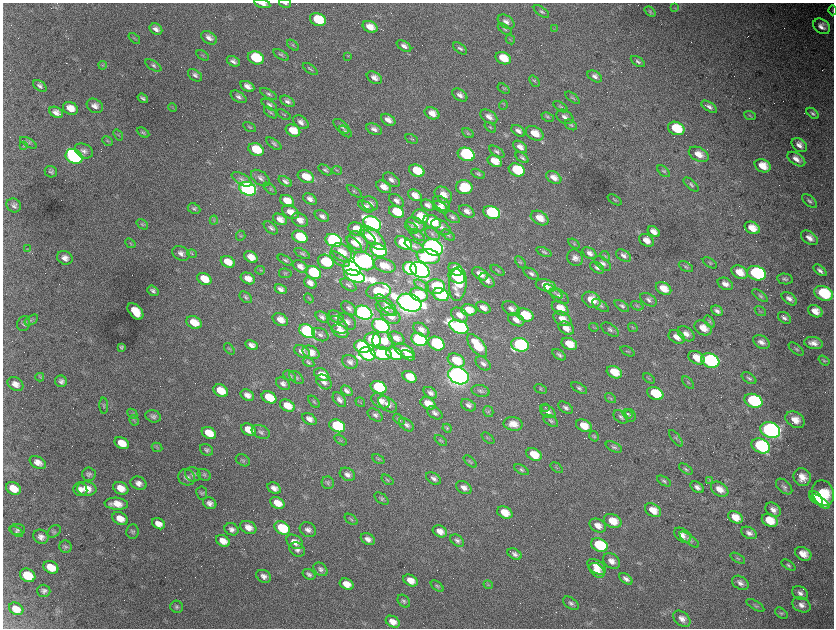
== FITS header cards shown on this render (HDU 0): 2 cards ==
NAXIS1  =                 1663 / length of data axis 1
NAXIS2  =                 1252 / length of data axis 2

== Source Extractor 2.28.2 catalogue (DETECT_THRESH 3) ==
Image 1663 x 1252 px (HDU 0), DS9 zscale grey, zoomed out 1/2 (1 PNG px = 2 x 2 image px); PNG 836 x 630 px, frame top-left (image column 2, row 1251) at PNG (3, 3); each listed source drawn as its Kron ellipse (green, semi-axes under 4 px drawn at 4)
Background 3590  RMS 66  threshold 197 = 3 sigma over >= 5 px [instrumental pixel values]
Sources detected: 537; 68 cannot appear on this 1/2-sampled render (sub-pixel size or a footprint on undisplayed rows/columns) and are neither listed nor drawn; the other 469 listed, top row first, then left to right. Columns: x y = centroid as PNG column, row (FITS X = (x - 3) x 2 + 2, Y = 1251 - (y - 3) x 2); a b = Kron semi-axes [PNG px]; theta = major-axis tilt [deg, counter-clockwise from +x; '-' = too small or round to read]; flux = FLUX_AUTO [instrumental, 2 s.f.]
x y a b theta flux
262 3 8 3 -16 8.7e+04
285 3 6 3 -12 2.5e+04
675 8 4 3 - 1.1e+04
833 10 5 3 - 1.0e+04
541 12 9 4 -36 3.2e+04
650 12 6 4 -41 2.0e+04
318 20 8 6 -23 5.2e+05
506 22 9 6 -33 6.6e+04
822 26 9 7 -36 9.9e+04
370 27 8 5 -25 1.6e+05
156 29 7 5 -31 6.9e+04
505 29 8 4 -34 2.3e+04
554 29 3 3 - 1.0e+04
134 38 7 2 -42 1.3e+04
209 38 9 5 -31 7.6e+04
510 40 5 3 - 1.2e+04
293 45 7 3 -39 1.9e+04
404 46 8 4 -32 5.5e+04
460 48 8 4 -37 3.5e+04
202 55 7 2 -33 1.5e+04
281 55 8 3 -31 2.4e+04
347 56 3 3 - 9.1e+03
256 58 8 6 -22 6.5e+05
503 58 8 6 -25 3.0e+05
233 61 7 5 -29 5.3e+04
638 61 8 4 -33 3.3e+04
103 65 4 3 - 1.6e+04
153 65 9 4 -31 3.7e+04
310 69 9 3 -34 2.0e+04
195 75 8 5 -38 4.2e+04
595 76 8 5 -32 5.0e+04
374 78 8 5 -32 8.5e+04
535 81 6 4 -52 2.0e+04
40 86 7 4 -34 4.5e+04
247 86 7 5 -27 7.8e+04
504 89 6 3 -34 1.6e+04
269 94 9 4 -30 3.7e+04
460 95 8 5 -35 6.7e+04
238 97 9 5 -31 4.9e+04
143 98 5 3 - 2.9e+04
573 98 8 4 -38 2.4e+04
287 101 8 5 -30 5.4e+04
269 105 8 4 -32 3.8e+04
503 105 5 1 - 6.8e+03
95 106 8 6 -30 7.4e+04
560 107 8 3 -33 2.3e+04
709 107 9 4 -32 4.8e+04
70 108 8 6 -27 1.6e+05
172 108 5 2 - 9.3e+03
56 112 7 5 -29 7.8e+04
270 113 7 3 -38 2.1e+04
432 113 8 5 -27 1.3e+05
813 113 7 4 -38 3.3e+04
284 115 8 3 -31 1.7e+04
750 115 6 4 -19 2.2e+04
489 117 9 6 -33 8.1e+04
548 117 6 4 -25 1.8e+04
565 117 9 6 -30 6.5e+04
388 120 8 5 -32 9.7e+04
301 122 9 6 -36 6.7e+04
571 125 7 4 -34 2.3e+04
341 126 10 5 -38 4.6e+04
249 127 7 3 -30 1.5e+04
490 127 6 3 -40 1.7e+04
676 128 8 6 -22 5.2e+05
374 129 8 5 -25 6.0e+04
293 130 7 5 -25 2.4e+05
345 131 7 4 -39 2.4e+04
518 131 8 5 -35 5.9e+04
143 133 7 4 -30 2.1e+04
468 133 6 3 -30 1.8e+04
535 133 9 6 -29 1.9e+05
118 135 6 3 -52 1.6e+04
411 139 7 3 -29 1.5e+04
107 141 6 2 -26 1.4e+04
28 143 9 4 -29 2.9e+04
274 144 9 4 -35 3.2e+04
799 145 8 6 -38 8.3e+04
23 146 3 3 - 9.5e+03
520 147 8 5 -36 8.7e+04
256 150 8 6 -23 4.6e+05
84 151 9 6 -28 6.4e+04
497 152 8 4 -34 3.5e+04
466 154 8 6 -20 2.1e+06
699 154 10 6 -28 1.5e+05
74 156 9 7 -30 5.8e+06
522 158 7 3 -36 3.0e+04
796 159 10 5 -34 9.2e+04
495 161 7 5 -27 1.9e+05
763 166 8 6 -27 2.1e+05
325 170 7 4 -33 3.0e+04
337 170 5 3 - 1.6e+04
517 170 8 6 -22 6.5e+05
417 171 8 6 -24 3.7e+05
664 171 7 3 -39 2.0e+04
51 172 6 5 - 3.4e+04
478 174 7 4 -28 2.4e+04
306 177 8 6 -25 2.4e+05
554 177 8 5 -31 1.0e+05
260 178 10 6 -37 6.0e+04
242 179 11 5 -30 5.8e+04
391 180 9 6 -36 6.2e+04
285 181 7 4 -33 4.3e+04
691 184 9 4 -41 3.6e+04
384 187 8 5 -32 1.2e+05
464 187 8 7 - 4.9e+05
248 189 9 6 -23 7.2e+06
270 189 7 3 -43 1.9e+04
354 191 8 3 -37 2.2e+04
415 195 7 5 -32 1.3e+05
443 195 9 7 -38 1.4e+05
310 199 7 5 -30 6.6e+04
615 200 8 3 -32 1.9e+04
287 201 7 5 -29 2.0e+05
396 201 9 5 -38 6.0e+04
809 201 9 4 -40 3.7e+04
370 203 8 6 -28 7.6e+04
441 203 10 6 -38 9.6e+04
14 205 7 6 - 4.7e+04
428 205 7 5 -26 7.0e+04
366 206 8 4 -33 5.1e+04
441 207 9 4 -34 6.2e+04
194 209 7 5 -26 3.1e+04
467 211 8 5 -33 8.0e+04
290 212 9 6 -30 1.4e+05
396 212 8 5 -24 3.9e+05
492 213 8 6 -21 1.6e+06
322 216 8 5 -30 5.4e+04
420 217 8 7 - 3.0e+05
452 217 8 5 -33 4.0e+04
540 218 9 6 -31 1.8e+05
280 219 7 5 -27 1.0e+05
214 220 4 3 - 1.6e+04
300 220 9 6 -31 1.0e+05
432 222 9 6 -22 4.7e+05
142 224 6 4 -36 2.1e+04
372 224 9 6 -28 5.8e+06
415 225 9 6 -26 1.0e+05
441 227 11 6 -32 7.8e+04
271 228 8 5 -40 3.8e+04
412 228 7 4 -36 2.3e+04
752 228 8 6 -28 1.9e+05
357 229 9 6 -26 2.3e+05
654 232 6 4 -33 1.0e+05
432 234 8 5 -35 3.9e+04
417 235 9 4 -35 2.9e+04
448 235 8 4 -35 2.8e+04
241 236 5 4 - 1.8e+04
300 237 8 6 -24 6.5e+05
368 237 9 4 -41 8.3e+04
373 238 16 7 -44 2.4e+05
809 238 9 6 -36 9.2e+04
334 240 8 6 -24 4.1e+06
646 240 8 5 -33 1.2e+05
357 242 11 9 -52 2.3e+05
130 243 6 3 -41 1.6e+04
354 243 9 4 -39 9.2e+04
403 243 9 6 -30 8.0e+05
574 244 6 4 -35 2.1e+04
415 246 10 4 -27 6.2e+04
433 248 10 7 -24 1.4e+07
27 249 4 3 - 1.1e+04
379 250 8 6 -23 3.2e+06
342 252 11 8 -37 2.6e+05
544 252 8 4 -22 2.8e+04
181 253 9 6 -30 7.2e+04
590 253 8 5 -34 6.6e+04
192 254 5 3 - 1.5e+04
302 254 8 4 -31 2.6e+04
428 256 11 7 -10 7.4e+05
605 256 5 3 - 1.7e+04
623 256 8 5 -32 5.6e+04
251 257 7 5 -30 1.4e+05
65 258 8 6 -26 8.6e+04
575 258 8 7 - 7.2e+04
340 259 11 5 -35 5.4e+04
285 260 8 4 -29 2.7e+04
364 261 11 8 -34 8.1e+06
228 262 7 5 -27 2.0e+05
326 262 8 7 - 8.7e+05
521 262 7 3 -52 1.9e+04
603 263 10 5 -38 5.3e+04
710 263 8 3 -33 1.6e+04
384 265 11 6 -19 1.5e+05
300 266 8 5 -32 8.0e+04
686 267 8 4 -27 2.6e+04
352 268 9 6 -27 7.9e+06
597 268 8 4 -33 3.9e+04
410 269 7 6 - 3.1e+06
456 269 8 5 -35 2.1e+05
260 270 5 3 - 1.3e+04
420 270 10 7 -27 1.1e+07
497 270 8 3 -35 1.8e+04
820 270 8 4 -39 4.8e+04
313 272 8 6 -26 1.2e+06
739 272 8 6 -30 1.9e+05
285 273 6 4 -9 2.0e+04
756 273 9 7 -20 2.0e+06
480 274 8 5 -31 1.3e+05
531 274 8 4 -32 4.0e+04
354 276 11 5 -19 5.5e+06
457 276 9 6 -28 1.3e+06
248 278 7 5 -27 1.3e+05
204 279 7 5 -28 2.6e+05
785 279 8 5 -9 3.2e+04
487 280 8 6 -41 7.8e+04
310 283 7 5 -35 8.1e+04
458 284 17 9 86 3.2e+05
725 284 8 5 -28 8.7e+04
348 285 9 5 -34 3.7e+04
421 285 8 4 -33 3.1e+04
546 285 10 6 -18 2.1e+05
435 287 9 7 -3 5.7e+05
663 288 8 5 -28 1.9e+05
281 289 6 4 -29 6.0e+04
153 291 6 4 -36 4.0e+04
378 291 12 8 7 9.4e+05
553 291 11 4 -33 3.7e+04
824 293 9 7 -21 7.6e+05
419 295 9 6 -21 4.1e+05
441 295 8 6 -24 1.8e+06
559 296 11 6 -37 6.1e+04
760 296 9 4 -37 2.8e+04
246 297 7 4 -40 2.8e+04
309 298 5 3 - 1.2e+04
789 299 9 5 -38 6.8e+04
591 300 10 7 -32 2.3e+05
648 300 9 5 -33 5.0e+04
409 303 12 8 -21 1.7e+07
386 305 14 5 -45 7.3e+04
600 305 9 4 -33 3.4e+04
622 306 8 4 -35 3.5e+04
637 306 6 3 -22 1.8e+04
349 308 9 5 -39 5.0e+04
483 308 8 5 -28 8.1e+04
560 308 9 6 -35 1.9e+05
385 309 10 6 -33 6.7e+04
511 309 9 6 -33 7.1e+04
469 310 8 5 -13 2.1e+05
135 311 10 6 -48 3.0e+05
717 311 6 4 -28 4.8e+04
760 311 6 3 -35 1.7e+04
815 311 8 5 -30 1.5e+05
364 313 9 6 -24 8.4e+06
459 315 9 6 -33 1.2e+05
525 315 9 6 -23 4.8e+05
391 316 10 7 -29 1.5e+05
322 317 7 5 -34 4.2e+04
336 317 8 5 -33 5.2e+04
784 318 7 5 -37 4.7e+04
562 319 9 6 -31 1.5e+05
31 320 7 4 32 2.9e+04
280 320 8 6 -29 1.2e+05
516 320 8 6 -28 1.0e+05
347 321 10 7 -37 7.2e+04
709 322 7 4 -56 2.5e+04
194 323 8 6 -26 2.7e+05
24 324 7 6 - 3.7e+04
338 325 11 7 -38 1.2e+05
381 326 9 6 -25 3.8e+06
459 327 10 6 -25 5.1e+06
594 327 4 3 - 1.3e+04
633 327 5 3 - 1.3e+04
566 328 8 6 -32 1.2e+05
703 328 9 6 -31 1.6e+05
421 330 9 5 -35 8.4e+04
610 330 10 5 -33 4.8e+04
307 331 8 6 -27 3.9e+06
340 331 9 6 -28 1.6e+05
686 334 9 6 -38 9.0e+04
320 335 8 6 -25 5.1e+04
677 337 8 6 -33 1.1e+05
396 338 8 6 -30 1.1e+05
419 339 8 6 -24 3.1e+06
373 340 8 7 - 1.2e+06
383 341 10 9 - 3.2e+05
761 342 9 6 -30 6.9e+04
814 343 9 6 -10 9.8e+04
436 344 8 6 -29 1.6e+06
569 344 8 5 -25 2.4e+05
251 345 6 4 -27 7.0e+04
477 345 13 6 -52 4.0e+05
520 345 9 6 -16 2.5e+06
121 347 4 3 - 2.4e+04
362 347 8 6 -22 3.6e+06
229 349 7 3 -52 2.1e+04
796 349 9 4 -38 3.2e+04
302 351 8 6 -29 7.3e+04
404 351 11 6 -29 1.7e+05
628 351 7 3 -27 1.4e+04
311 352 9 6 -27 1.4e+05
381 353 10 6 -13 1.7e+06
367 354 8 6 -19 3.2e+06
394 354 8 6 -23 9.8e+05
408 355 7 4 -27 8.9e+04
559 355 7 4 -34 3.5e+04
697 358 9 6 -30 1.8e+05
456 360 9 6 -29 3.4e+05
824 360 6 4 -35 2.0e+04
710 361 9 7 -20 3.6e+06
309 362 6 4 -32 2.4e+04
350 362 8 6 -30 5.9e+04
483 363 8 5 -41 5.1e+04
614 372 8 5 -28 2.9e+05
322 375 8 5 -31 1.7e+05
290 376 7 4 -30 2.8e+04
458 376 11 8 -25 1.6e+07
40 377 4 2 - 1.1e+04
409 377 7 5 -29 2.7e+05
296 378 8 5 -37 3.2e+04
649 378 6 2 -35 1.5e+04
749 378 8 4 -33 3.1e+04
61 381 6 6 - 4.6e+04
324 382 8 6 -40 6.1e+04
688 383 7 3 -47 1.7e+04
15 384 8 6 -32 9.5e+04
283 384 7 5 -31 5.0e+04
379 387 8 6 -25 1.3e+06
579 388 9 4 -31 3.6e+04
540 389 6 4 -27 2.2e+04
221 391 8 5 -30 2.9e+05
347 391 6 4 -36 4.8e+04
481 391 9 6 -14 3.9e+04
430 393 7 5 -37 4.8e+04
655 393 8 6 -24 6.1e+05
247 395 7 5 -29 8.7e+04
269 397 8 5 -26 3.9e+05
611 398 6 3 -34 1.9e+04
339 400 8 5 -52 5.8e+04
381 401 10 6 -30 1.1e+05
753 401 9 6 -21 1.6e+06
314 402 7 4 -46 2.2e+04
360 402 5 3 - 1.3e+04
428 403 8 5 -29 1.7e+05
388 404 10 6 -36 8.3e+04
468 405 8 5 -30 5.8e+04
104 406 8 3 -87 2.0e+04
287 406 8 5 -28 2.1e+05
545 407 2 2 - 5.3e+03
566 408 8 5 -33 4.8e+04
488 412 5 5 - 2.6e+04
548 412 8 5 -33 6.1e+04
435 413 8 5 -33 5.3e+04
132 414 5 3 - 2.2e+04
627 414 5 4 - 2.1e+04
375 415 8 5 -37 4.3e+04
630 415 6 5 - 2.9e+04
153 416 8 6 -19 4.6e+04
621 417 8 5 -38 4.2e+04
309 419 8 5 -33 7.4e+04
399 419 6 4 -43 2.3e+04
134 420 5 3 - 1.5e+04
795 420 10 7 -31 1.7e+05
551 421 8 5 -33 3.0e+04
513 424 9 7 -11 1.5e+05
406 425 8 5 -37 4.7e+04
337 426 8 6 -25 1.6e+06
584 426 8 5 -28 2.3e+05
447 428 5 3 - 1.6e+04
248 430 7 5 -28 2.2e+05
770 430 10 7 -19 8.0e+06
261 432 9 6 -24 4.5e+04
209 433 7 5 -28 2.8e+05
594 436 5 4 - 2.2e+04
488 438 7 2 -41 1.4e+04
676 438 10 4 -53 3.0e+04
341 440 7 3 -34 2.2e+04
441 441 7 4 -40 2.1e+04
122 443 7 5 -29 2.0e+05
761 446 10 7 -24 1.9e+06
157 447 5 4 - 2.1e+04
614 447 9 4 -26 3.2e+04
206 450 7 5 -35 3.9e+04
534 455 8 5 -28 2.9e+05
378 459 6 3 -26 2.0e+04
243 460 7 5 -32 2.9e+04
38 462 9 5 -29 1.0e+05
470 462 8 4 -44 2.5e+04
557 468 7 2 -38 1.3e+04
686 469 8 4 -33 2.5e+04
522 470 8 4 -32 2.9e+04
89 474 7 7 - 3.9e+04
193 474 8 7 - 4.6e+04
347 474 8 6 -31 6.6e+04
204 475 7 5 -29 2.7e+04
186 477 9 8 - 6.3e+04
802 477 9 8 - 1.6e+05
433 478 8 5 -34 5.4e+04
387 480 6 3 -37 1.6e+04
710 480 3 2 - 8.6e+03
664 481 8 4 -32 2.7e+04
139 483 8 6 -21 7.9e+04
328 483 6 6 - 3.2e+04
464 487 8 5 -32 7.9e+04
697 487 8 5 -34 6.1e+04
784 487 10 6 -42 4.3e+04
13 488 8 6 -28 2.1e+05
121 488 8 6 -29 1.7e+05
274 488 7 5 -29 7.6e+04
80 489 7 6 - 8.1e+04
87 489 9 7 -8 1.6e+05
720 489 9 6 -34 1.3e+05
202 493 7 5 -81 2.6e+04
823 493 13 10 -68 5.9e+05
381 498 8 5 -36 2.8e+04
816 498 8 5 -44 4.2e+05
821 502 10 4 -37 3.2e+05
210 503 7 5 -29 6.6e+04
277 503 7 5 -30 1.7e+05
116 504 12 6 -4 1.6e+05
653 510 9 6 -32 1.9e+05
773 510 8 6 -36 7.4e+04
505 513 8 5 -27 2.2e+05
735 517 8 5 -28 1.9e+05
120 519 8 6 -27 1.4e+05
351 519 7 4 -37 2.5e+04
770 520 8 6 -28 2.6e+05
613 521 9 6 -25 2.4e+05
158 524 7 5 -29 1.1e+05
598 525 9 6 -29 1.2e+05
248 527 8 6 -27 1.1e+05
282 528 8 6 -28 6.4e+05
18 529 7 5 -7 3.6e+04
232 529 7 6 - 6.2e+04
308 530 8 7 - 6.9e+04
54 531 7 5 41 3.0e+04
440 531 7 5 -29 1.2e+05
16 532 8 3 -33 2.1e+04
133 532 7 6 - 3.1e+04
749 533 8 5 -28 6.6e+04
682 535 9 6 -38 9.2e+04
41 537 8 6 -31 7.0e+04
368 539 7 5 -28 7.4e+04
689 539 12 4 -37 4.6e+04
223 541 7 5 -28 1.4e+05
457 541 7 5 -38 4.1e+04
295 542 9 6 -33 1.3e+05
599 545 9 6 -26 8.6e+05
65 547 6 6 - 3.1e+04
297 549 8 6 -39 5.8e+04
515 554 7 5 -30 4.7e+04
803 554 9 6 -28 1.6e+05
738 558 8 4 -30 2.6e+04
611 561 9 7 -36 1.0e+05
788 565 8 4 -34 2.8e+04
51 567 8 6 -28 2.3e+05
596 567 10 6 -35 1.6e+05
321 569 8 5 -42 4.4e+04
597 570 9 6 -40 1.1e+05
309 574 7 5 -32 4.2e+04
28 575 8 6 -29 5.3e+05
264 576 8 6 -30 6.8e+04
626 579 7 4 -38 5.5e+04
411 580 7 5 -28 1.4e+05
740 583 9 6 -32 6.8e+04
347 584 7 5 -29 1.6e+05
488 585 5 4 - 1.9e+04
437 586 7 4 -38 2.5e+04
44 591 6 6 - 4.8e+04
800 593 8 6 -32 6.0e+04
404 601 7 5 -48 3.3e+04
571 603 9 5 -36 4.1e+04
755 605 10 3 -31 2.1e+04
801 605 9 7 -28 8.7e+04
177 607 6 6 - 3.3e+04
16 609 7 6 - 1.4e+05
781 613 7 4 -37 2.5e+04
682 619 10 6 -40 9.2e+04
393 622 7 5 -29 1.2e+05
At the frame edge (FLAGS 8, measured only in part): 3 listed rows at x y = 262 3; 285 3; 833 10
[68 sub-pixel or undisplayed-footprint detections neither listed nor drawn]